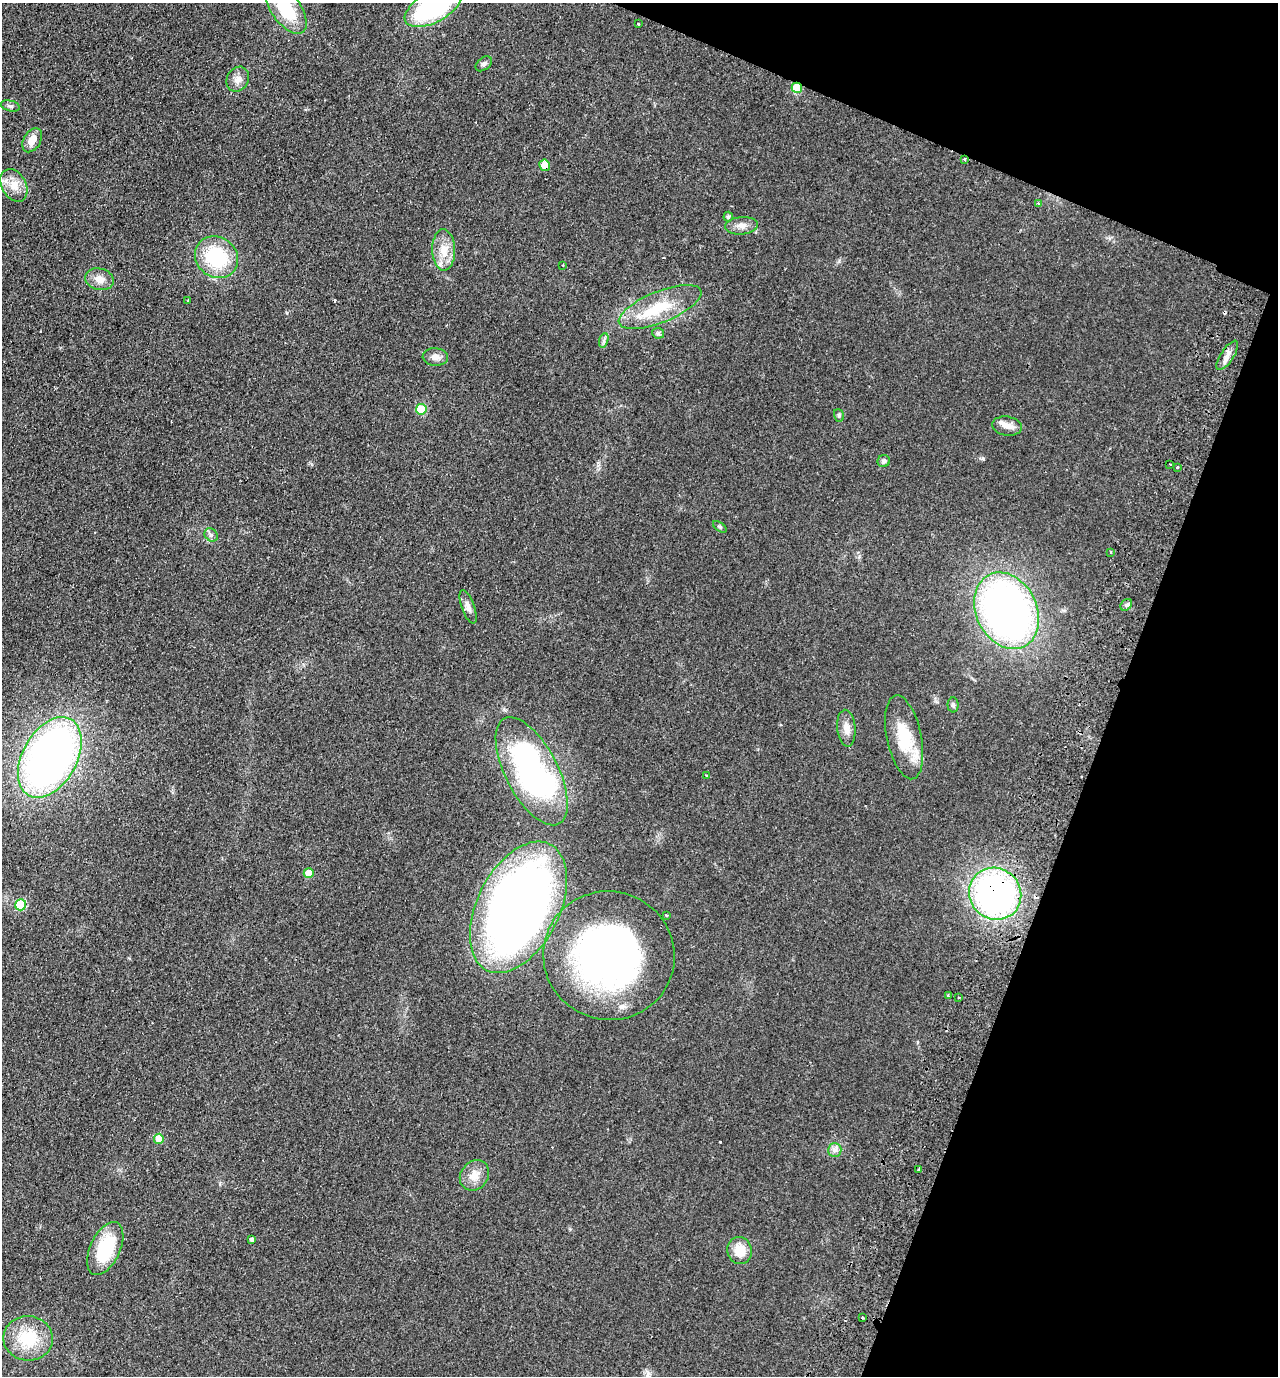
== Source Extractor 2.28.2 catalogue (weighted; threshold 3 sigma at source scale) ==
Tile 8 of 4 x 4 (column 4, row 2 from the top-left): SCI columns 4151-5426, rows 2774-4147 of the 5619 x 5546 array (HDU 1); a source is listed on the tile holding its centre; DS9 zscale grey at full resolution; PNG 1280 x 1378 px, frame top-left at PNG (2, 3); each listed source drawn as its Kron ellipse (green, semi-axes under 4 px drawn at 4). Shown black and unused: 19% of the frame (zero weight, under 2 of 3 exposures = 3% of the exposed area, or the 3 px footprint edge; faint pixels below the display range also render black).
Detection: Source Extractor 2.28.2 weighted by HDU 2 'WHT'; one run over the whole footprint, this tile lists its part. Background 0.0955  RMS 0.011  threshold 0.0473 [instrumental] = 3 sigma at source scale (4.5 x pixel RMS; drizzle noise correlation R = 1.50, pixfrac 1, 0.05/0.05 arcsec/px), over >= 5 px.
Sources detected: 66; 6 cosmic-ray / hot-pixel residue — neither listed nor drawn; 1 inside a brighter listed object's ellipse — not listed separately; the other 59 listed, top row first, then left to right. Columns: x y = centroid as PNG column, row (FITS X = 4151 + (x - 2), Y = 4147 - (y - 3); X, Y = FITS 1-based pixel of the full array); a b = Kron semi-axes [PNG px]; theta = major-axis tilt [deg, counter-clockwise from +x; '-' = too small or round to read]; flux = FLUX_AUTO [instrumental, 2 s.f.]
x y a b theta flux
433 7 31 15 29 140
286 9 29 14 -54 53
638 24 3 3 - 1.6
484 64 9 6 39 2.9
238 79 13 11 60 7.6
797 88 5 5 - 40
10 106 9 5 -13 2.5
32 140 13 8 60 12
964 159 3 3 - 1.2
545 165 6 5 - 13
14 185 17 12 -60 15
1039 204 3 3 - 3.4
728 217 5 4 - 2.1
741 226 16 9 5 7.2
444 250 21 11 -89 17
217 257 22 20 -36 68
563 265 3 2 - 1.4
99 279 14 10 -15 10
188 301 3 3 - 2.7
660 307 44 15 22 44
658 333 6 5 - 2
604 340 7 4 72 2.2
1227 355 17 6 56 7.3
435 357 12 9 -3 6.9
421 409 5 5 - 38
839 415 6 5 - 1.6
1007 426 15 9 -8 7.5
884 461 6 6 - 2.6
1170 464 2 2 - 0.8
1178 468 3 3 - 3.4
720 527 8 4 -35 1.5
211 535 7 6 - 2.9
1111 552 3 3 - 2.8
1126 605 6 5 - 2.3
468 607 18 6 -70 5.8
1007 611 40 30 -64 560
953 705 7 5 -89 2.2
846 728 18 9 -85 8.7
904 737 43 17 -78 45
50 757 43 27 61 550
532 771 59 26 -62 270
706 775 4 3 - 1.4
309 873 5 5 - 17
995 894 27 25 -44 350
21 905 5 5 - 59
518 907 70 41 63 890
666 915 3 2 - 1.1
609 956 66 64 -15 430
948 996 4 3 - 1.6
959 997 3 2 - 1.4
159 1139 5 5 - 22
835 1150 7 7 - 3.8
919 1169 3 3 - 1.6
474 1175 16 13 51 13
252 1240 4 3 - 3.1
105 1248 28 15 65 55
740 1251 13 12 - 17
862 1317 2 2 - 1.2
28 1338 25 22 -6 42
Overlapping masked pixels (flux is a lower limit): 4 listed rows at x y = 797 88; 964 159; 545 165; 995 894
Isophote crosses this tile's border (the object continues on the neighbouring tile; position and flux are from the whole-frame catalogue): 2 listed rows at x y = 433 7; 286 9
Unlisted compact peaks at least as high as the median listed source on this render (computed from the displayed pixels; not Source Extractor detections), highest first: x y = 983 458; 839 261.